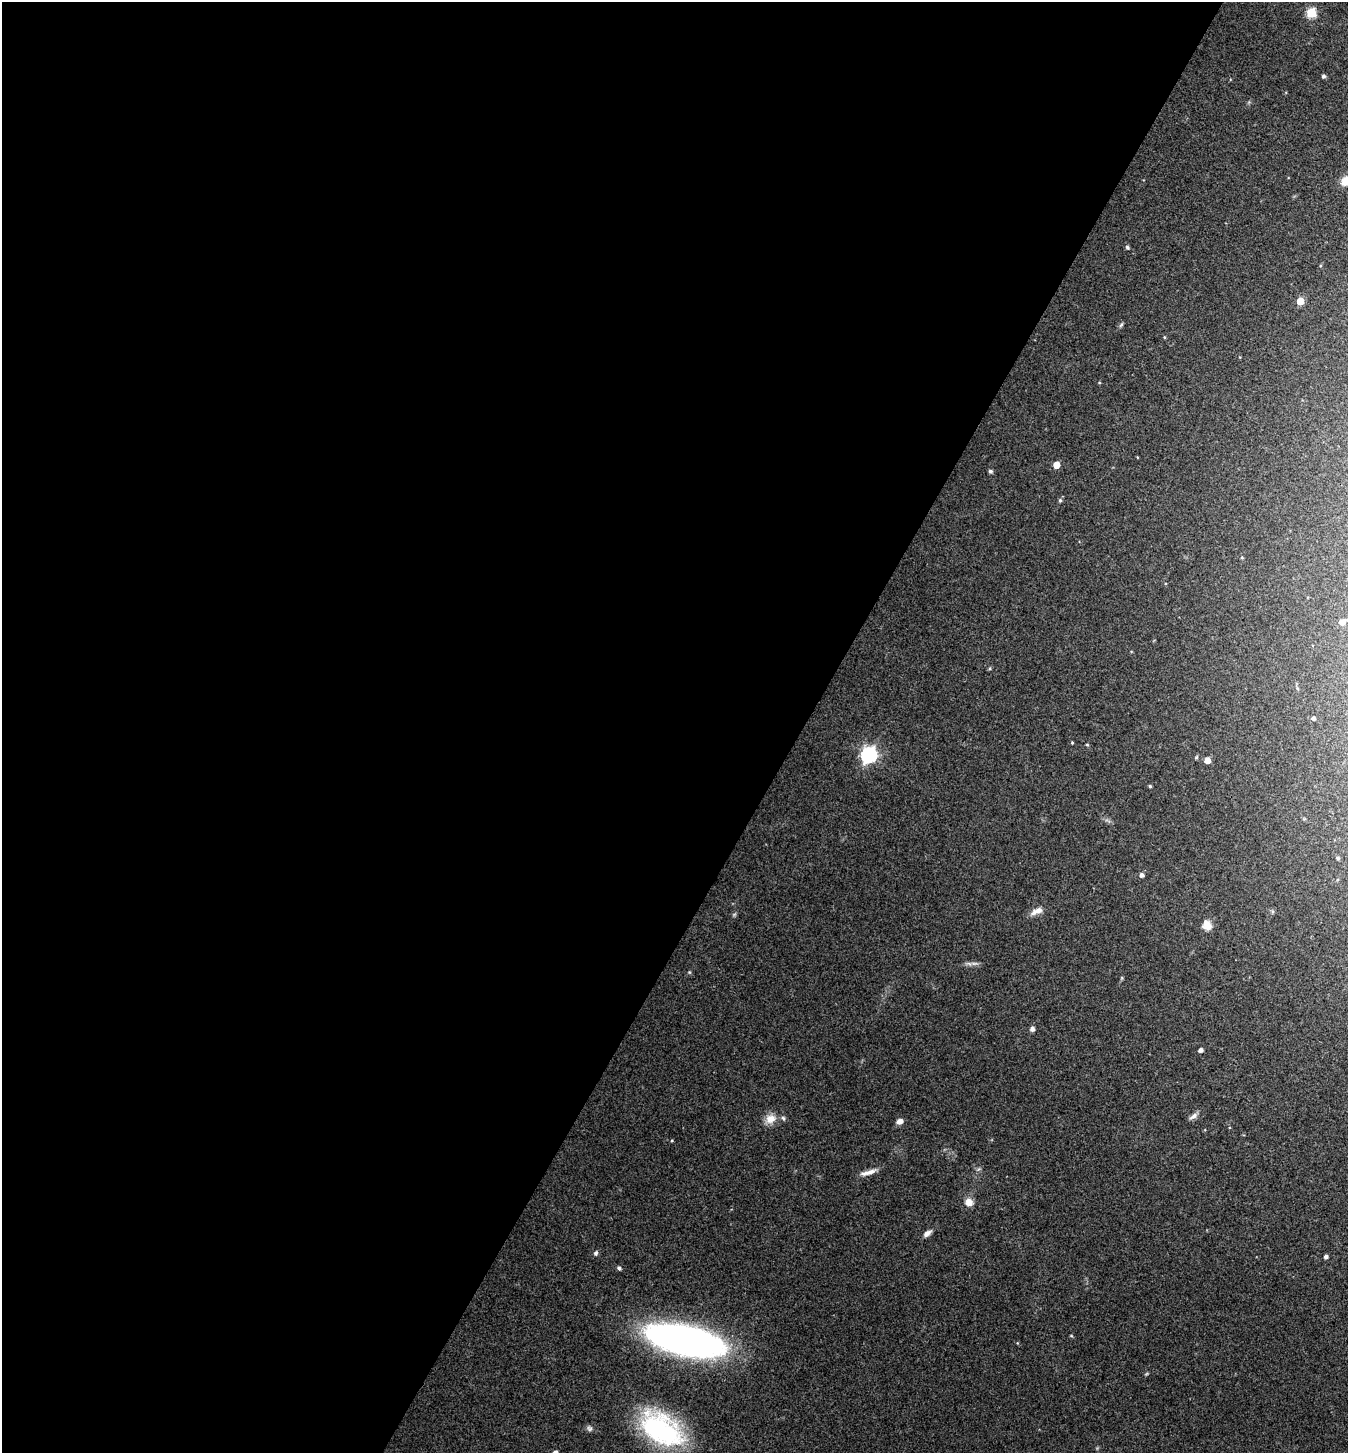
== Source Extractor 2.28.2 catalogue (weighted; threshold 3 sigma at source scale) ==
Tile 5 of 4 x 4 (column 1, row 2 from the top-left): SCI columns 150-1495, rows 2909-4359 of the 5820 x 5813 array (HDU 1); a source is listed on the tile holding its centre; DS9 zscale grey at full resolution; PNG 1350 x 1455 px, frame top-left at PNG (2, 2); no overlay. Shown black and unused: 60% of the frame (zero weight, under 3 of 4 exposures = <1% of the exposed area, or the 3 px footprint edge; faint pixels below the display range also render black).
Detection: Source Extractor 2.28.2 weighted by HDU 2 'WHT'; one run over the whole footprint, this tile lists its part. Background 0.0707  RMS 0.0055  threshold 0.0246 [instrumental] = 3 sigma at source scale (4.5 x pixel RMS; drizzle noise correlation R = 1.50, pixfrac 1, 0.05/0.05 arcsec/px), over >= 5 px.
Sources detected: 40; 1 inside a brighter listed object's ellipse — not listed separately; the other 39 listed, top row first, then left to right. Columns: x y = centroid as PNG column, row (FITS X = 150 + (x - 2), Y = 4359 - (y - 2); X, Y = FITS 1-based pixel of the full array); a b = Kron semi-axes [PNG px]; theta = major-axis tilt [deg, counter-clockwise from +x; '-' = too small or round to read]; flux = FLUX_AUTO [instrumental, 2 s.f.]
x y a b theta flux
1311 13 5 5 - 34
1323 76 4 4 - 1.1
1346 181 14 10 34 6.1
1127 247 5 5 - 0.95
1300 301 5 5 - 11
1121 325 7 4 46 0.89
1164 337 5 3 - 0.5
1056 465 5 5 - 6.9
990 471 5 4 - 1.3
1060 500 5 4 - 0.95
1242 558 5 3 - 0.5
1342 622 6 5 - 3.8
990 668 5 4 - 0.75
1313 718 4 4 - 1.3
1072 743 4 3 - 0.51
1087 745 4 3 - 0.52
869 755 7 6 - 160
1196 757 5 3 - 0.65
1207 760 5 4 - 5.9
1150 786 4 3 - 0.77
1338 858 4 4 - 0.92
1142 875 5 5 - 1.8
1037 911 17 7 24 4
1207 925 11 9 -62 5.3
974 963 10 4 13 1.5
1032 1029 5 5 - 2.1
1201 1050 4 4 - 2
1194 1116 14 6 33 2.3
770 1119 15 12 22 5.9
900 1121 8 6 17 2.8
868 1172 22 6 15 4
969 1202 8 7 - 5.2
927 1233 11 6 38 2.5
596 1253 7 5 62 1.2
1326 1257 4 4 - 1.6
619 1268 6 5 - 1
687 1340 72 25 -13 240
589 1429 8 6 -37 1.4
661 1429 50 30 -34 73
Isophote crosses this tile's border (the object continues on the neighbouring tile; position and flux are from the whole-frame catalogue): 1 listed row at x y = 1346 181